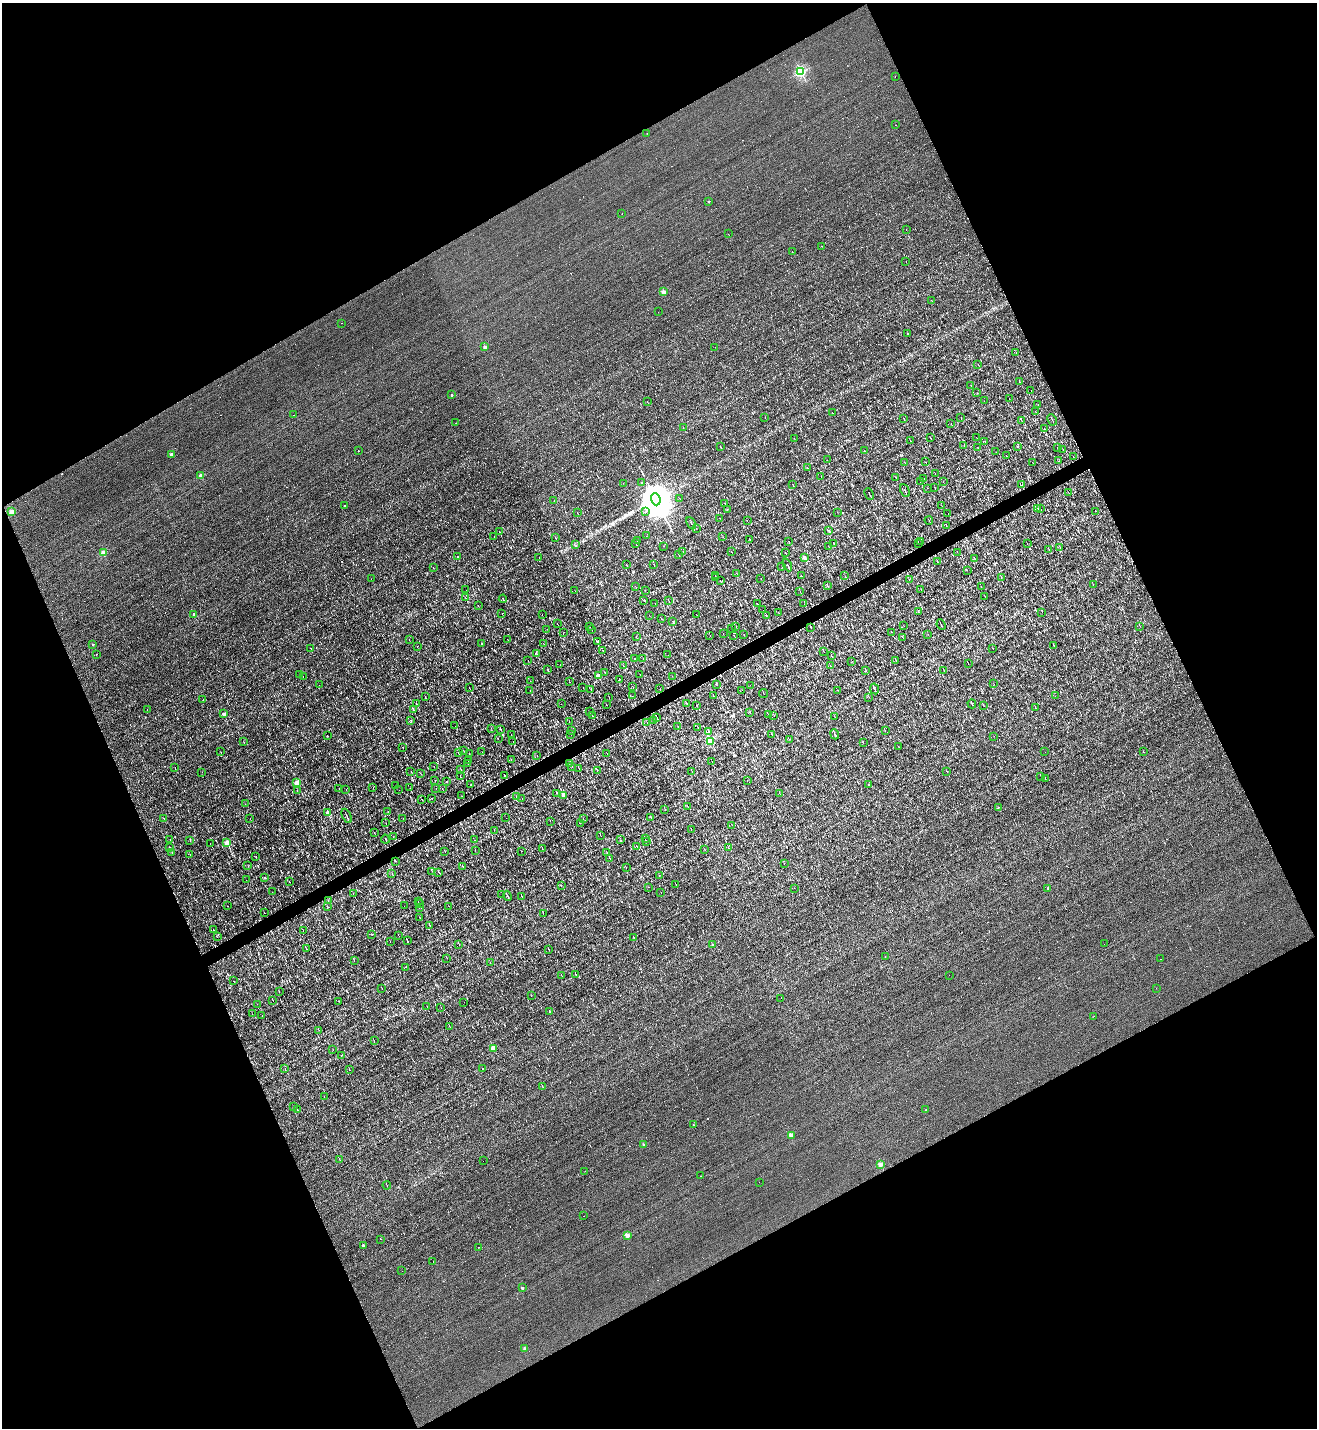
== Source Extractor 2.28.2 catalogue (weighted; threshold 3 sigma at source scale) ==
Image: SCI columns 283-5539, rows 1-5701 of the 5685 x 5701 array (HDU 1 of 3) = the unmasked area's bounding box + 8 px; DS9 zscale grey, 4 x 4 block average (1 PNG px = mean of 4 x 4 image px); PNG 1319 x 1430 px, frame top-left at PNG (2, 3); each listed source drawn as its Kron ellipse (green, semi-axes under 4 px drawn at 4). Shown black and unused: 46% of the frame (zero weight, under 3 of 4 exposures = <1% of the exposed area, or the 3 px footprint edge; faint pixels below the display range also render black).
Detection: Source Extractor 2.28.2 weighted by HDU 2 'WHT'. Background 0.00267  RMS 0.039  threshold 0.177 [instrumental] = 3 sigma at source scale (4.5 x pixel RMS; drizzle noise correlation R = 1.50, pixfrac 1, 0.05/0.05 arcsec/px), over >= 5 px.
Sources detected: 847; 2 too faint to see at this stretch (4 x 4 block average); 126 cosmic-ray / hot-pixel residue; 1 long thin detection or spike segment (spike, bleed or trail) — neither listed nor drawn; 11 coinciding with a brighter row at this scale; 5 inside a brighter listed object's ellipse — not listed separately; of the other 702, all 500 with FLUX_AUTO >= 3.67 (the completeness limit of this list) listed and drawn (202 fainter detections not listed), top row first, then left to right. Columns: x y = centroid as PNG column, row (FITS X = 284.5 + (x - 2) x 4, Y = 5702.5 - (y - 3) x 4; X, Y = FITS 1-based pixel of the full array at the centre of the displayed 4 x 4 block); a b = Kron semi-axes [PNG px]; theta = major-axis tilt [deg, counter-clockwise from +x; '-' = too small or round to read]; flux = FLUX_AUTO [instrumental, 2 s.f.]
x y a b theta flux
801 72 2 2 - 3000
895 76 2 2 - 17
895 125 2 2 - 28
647 133 2 2 - 5.2
709 201 2 2 - 64
622 214 2 2 - 14
906 229 2 2 - 39
728 234 2 2 - 83
822 246 2 2 - 19
792 252 2 2 - 5.3
906 261 2 2 - 8.9
663 292 2 2 - 370
932 301 3 2 - 7.2
658 312 2 2 - 23
341 323 2 2 - 5.6
907 334 2 2 - 25
485 347 2 2 - 230
715 347 2 2 - 26
1016 352 2 2 - 7.3
978 364 3 2 - 8.7
1019 381 2 2 - 7
971 385 2 2 - 6.7
1031 391 2 2 - 20
977 393 2 2 - 4
451 395 2 2 - 38
1009 398 2 2 - 11
984 401 2 2 - 4.3
647 402 2 2 - 5.3
1038 404 2 2 - 4.3
1036 412 2 2 - 3.8
833 413 2 2 - 10
294 415 2 2 - 7.1
765 417 2 2 - 5.2
904 418 3 2 - 9
961 418 2 2 - 5.9
1021 420 2 2 - 11
1052 420 6 2 -63 19
456 423 2 2 - 14
951 423 2 2 - 6.9
683 427 2 2 - 5
1044 428 2 2 - 4
794 438 2 2 - 3.9
930 438 3 2 - 11
977 438 2 2 - 4.3
910 440 2 2 - 5.9
985 441 2 2 - 5.5
720 446 2 2 - 5.2
964 446 2 2 - 4.8
1018 446 2 2 - 24
977 447 2 2 - 5.9
1057 448 2 2 - 7.9
1063 449 3 2 - 8.2
358 451 2 2 - 11
864 451 2 2 - 4.3
996 452 2 2 - 5.5
172 454 2 2 - 310
1006 455 2 2 - 4.7
1073 457 2 2 - 9.1
827 460 2 2 - 4.8
1059 461 2 2 - 4.6
904 462 2 2 - 3.9
925 462 2 2 - 7.6
1032 462 2 2 - 6.7
808 468 4 2 - 12
935 474 2 2 - 4
201 476 2 2 - 350
821 476 2 2 - 4.1
895 477 2 2 - 6.5
924 478 2 2 - 5.9
920 482 2 2 - 7.3
943 482 2 2 - 4.1
623 483 2 2 - 8.3
642 483 2 2 - 30
792 484 2 2 - 4
1021 485 3 2 - 19
934 487 2 2 - 4.2
927 488 2 2 - 9.5
905 490 7 2 -65 38
1068 492 2 2 - 4.7
869 494 6 2 -64 34
679 498 2 2 - 5
656 499 6 4 -69 100000
554 500 2 2 - 3.8
725 503 2 2 - 14
344 505 2 2 - 32
941 505 2 2 - 4.1
1038 508 2 2 - 8.3
1040 508 4 2 - 21
727 510 2 2 - 8.4
1096 511 2 2 - 4.7
12 512 2 2 - 590
577 512 2 2 - 4.3
645 512 2 2 - 16
837 512 2 2 - 4.5
948 514 2 2 - 4.5
720 518 2 2 - 5.3
747 520 2 2 - 3.8
929 520 4 2 - 14
691 523 6 2 -64 37
946 526 2 2 - 7
696 528 2 2 - 4.7
829 530 2 2 - 9.8
499 532 2 2 - 6.9
646 536 2 2 - 5.5
494 537 2 2 - 4.5
723 537 2 2 - 4.5
556 538 2 2 - 6.4
750 539 3 2 - 13
637 541 2 2 - 6.1
789 541 2 2 - 5.8
921 542 2 2 - 6.2
636 543 3 2 - 12
833 543 2 2 - 14
919 543 2 2 - 4
1027 544 2 2 - 5.5
576 545 2 2 - 4.9
663 546 2 2 - 3.7
828 546 2 2 - 5.5
1060 547 2 2 - 5
1049 549 2 2 - 6.5
683 551 2 2 - 15
731 551 2 2 - 7.5
957 552 2 2 - 5.2
103 553 2 2 - 780
785 553 3 2 - 15
679 554 2 2 - 9.1
458 556 2 2 - 7.4
539 557 2 2 - 4.2
804 557 2 2 - 260
975 559 3 2 - 10
937 561 2 2 - 12
626 565 2 2 - 5
654 565 3 2 - 7.2
787 565 7 2 -65 27
433 567 2 2 - 5.7
782 567 2 2 - 6.7
967 570 2 2 - 4.4
736 573 2 2 - 5.9
715 575 2 2 - 8.5
801 575 3 2 - 12
845 576 2 2 - 7.1
715 577 2 2 - 4.1
1001 577 3 2 - 8.5
761 578 2 2 - 4
371 579 2 2 - 4.9
909 580 2 2 - 4.6
720 581 2 2 - 4.5
1093 585 2 2 - 6
827 586 2 2 - 6.9
981 586 2 2 - 7.5
636 587 2 2 - 4.5
921 589 2 2 - 6.6
466 590 2 2 - 17
645 590 2 2 - 3.9
575 591 2 2 - 5
800 592 2 2 - 6
985 596 2 2 - 4.5
465 597 2 2 - 5.5
503 599 4 2 - 19
644 600 2 2 - 8.1
668 600 3 2 - 9.2
655 603 2 2 - 4
757 604 2 2 - 6.5
804 604 2 2 - 4.6
478 606 2 2 - 4.4
763 610 2 2 - 4.1
778 612 2 2 - 5.2
918 612 2 2 - 8.8
1042 612 2 2 - 6
502 613 2 2 - 6.8
194 614 2 2 - 230
696 614 2 2 - 3.9
542 615 2 2 - 4.5
649 615 2 2 - 4.6
766 615 3 2 - 16
661 618 2 2 - 7.5
672 621 2 2 - 13
557 624 3 2 - 9.4
941 625 5 2 - 26
589 626 2 2 - 6.4
736 626 2 2 - 7.1
904 626 2 2 - 4.8
1140 626 2 2 - 8.6
811 627 2 2 - 7.8
731 628 3 2 - 12
547 629 2 2 - 13
591 629 2 2 - 8.4
564 632 2 2 - 3.9
892 632 2 2 - 3.9
723 634 2 2 - 6.3
744 634 2 2 - 3.8
928 634 2 2 - 4.1
710 635 2 2 - 4.8
734 635 2 2 - 6.4
636 637 2 2 - 4.7
903 638 2 2 - 5.3
508 639 2 2 - 3.9
409 640 2 2 - 5.9
597 642 2 2 - 130
482 643 2 2 - 36
543 643 2 2 - 4
93 644 2 2 - 40
417 646 2 2 - 11
1054 646 2 2 - 7.5
993 648 2 2 - 5.2
311 649 3 2 - 7.8
603 651 2 2 - 8
824 651 2 2 - 4.6
536 653 3 2 - 9
96 654 2 2 - 57
668 655 2 2 - 4.5
831 656 3 2 - 12
634 658 2 2 - 5.2
643 659 2 2 - 8.4
896 660 2 2 - 4.7
528 661 2 2 - 5.1
852 661 2 2 - 3.7
968 663 2 2 - 7.6
560 665 2 2 - 3.9
623 666 2 2 - 5.1
830 666 2 2 - 5.4
548 670 2 2 - 11
866 671 4 2 - 9
944 671 3 2 - 12
605 672 2 2 - 5.9
640 674 2 2 - 4.1
300 675 2 2 - 9.1
598 675 2 2 - 470
672 676 2 2 - 4
303 677 2 2 - 11
619 680 2 2 - 5.3
530 681 2 2 - 4.4
570 682 2 2 - 4.8
994 684 2 2 - 22
319 685 2 2 - 5.9
717 685 2 2 - 5.4
750 685 2 2 - 3.9
633 686 2 2 - 5.6
583 687 2 2 - 4.4
469 688 4 2 - 16
660 689 2 2 - 4.1
875 689 5 2 - 33
591 690 2 2 - 6.3
742 690 2 2 - 9.6
838 690 2 2 - 4.6
530 691 2 2 - 13
763 693 4 2 - 8.6
632 696 2 2 - 5.2
713 696 2 2 - 8.1
1055 696 2 2 - 4
425 697 2 2 - 5.6
869 697 2 2 - 5.6
609 698 2 2 - 4.7
203 700 2 2 - 15
416 703 4 2 - 18
686 703 3 2 - 26
561 704 2 2 - 3.7
606 704 2 2 - 7.6
972 704 4 2 - 13
697 706 2 2 - 8
983 706 2 2 - 4
1036 708 2 2 - 4.6
413 709 4 2 - 25
147 710 2 2 - 24
590 711 2 2 - 9.2
750 712 2 2 - 7.9
223 714 2 2 - 300
768 715 2 2 - 4
592 716 3 2 - 11
774 716 2 2 - 3.8
657 717 4 2 - 24
835 717 2 2 - 4.5
411 720 2 2 - 4.4
569 721 2 2 - 3.8
654 721 2 2 - 4.7
647 722 2 2 - 5.3
455 726 2 2 - 6.2
678 727 2 2 - 4.6
491 728 2 2 - 5.6
698 728 2 2 - 7.6
501 730 2 2 - 7.9
571 731 2 2 - 6.6
709 731 2 2 - 5.9
885 731 2 2 - 4.1
570 734 2 2 - 3.7
772 734 2 2 - 5.1
835 734 5 2 - 30
511 735 2 2 - 5.1
327 736 2 2 - 4.5
994 736 2 2 - 10
498 738 2 2 - 4.1
789 739 2 2 - 3.8
513 741 2 2 - 5.5
710 741 2 2 - 1900
244 742 2 2 - 5.3
863 742 2 2 - 6.3
898 746 2 2 - 3.8
403 748 2 2 - 6.9
463 750 2 2 - 4
221 752 2 2 - 7
482 752 2 2 - 5.6
1045 752 2 2 - 14
1144 752 2 2 - 5.4
458 753 2 2 - 6.6
607 753 2 2 - 5.1
469 754 4 2 - 18
537 755 2 2 - 3.9
511 760 2 2 - 5.1
468 761 2 2 - 4.2
712 762 2 2 - 6
570 763 2 2 - 6.9
468 764 2 2 - 4.4
434 767 2 2 - 6.2
572 767 2 2 - 8.1
175 768 3 2 - 10
579 768 3 2 - 8
461 769 3 2 - 18
597 770 2 2 - 8.1
411 771 2 2 - 7.3
692 771 2 2 - 5.4
947 771 2 2 - 4.1
202 772 2 2 - 18
420 773 2 2 - 5.1
504 775 3 2 - 47
460 776 3 2 - 23
1041 776 3 2 - 13
1045 779 2 2 - 5.7
435 781 2 2 - 17
447 781 2 2 - 30
747 781 2 2 - 3.9
297 783 2 2 - 850
868 784 2 2 - 77
470 785 2 2 - 4.8
396 786 3 2 - 6.5
373 787 2 2 - 5.2
410 788 2 2 - 3.7
442 788 2 2 - 7.5
339 789 2 2 - 5.6
436 789 2 2 - 4.2
297 790 2 2 - 5.3
346 790 2 2 - 4.2
399 790 2 2 - 4.1
556 793 2 2 - 6.6
780 794 2 2 - 4
563 795 2 2 - 350
462 796 2 2 - 4.4
516 797 2 2 - 5.4
432 798 2 2 - 6.1
522 798 2 2 - 3.9
422 799 2 2 - 6
245 804 2 2 - 6.7
688 807 2 2 - 3.8
998 807 2 2 - 14
665 809 2 2 - 4
388 811 2 2 - 12
328 812 2 2 - 490
347 816 7 2 -65 47
651 817 2 2 - 6.1
164 818 2 2 - 4.2
250 818 2 2 - 4
403 818 2 2 - 4.6
506 818 2 2 - 4.4
583 818 2 2 - 4.5
550 821 2 2 - 7.5
386 823 2 2 - 5.4
580 823 2 2 - 4
732 825 2 2 - 4.5
691 829 3 2 - 8.2
494 830 2 2 - 4.8
374 833 3 2 - 5.8
601 836 2 2 - 5.8
393 837 2 2 - 5.3
170 839 2 2 - 12
385 839 4 2 - 12
645 839 3 2 - 9.6
474 840 2 2 - 5.5
621 840 2 2 - 6.9
190 841 2 2 - 4.4
646 841 2 2 - 7
227 842 2 2 - 830
210 843 2 2 - 4
637 846 2 2 - 5.3
170 847 2 2 - 160
728 848 2 2 - 7.8
542 849 2 2 - 8.7
475 850 2 2 - 4.4
704 850 2 2 - 3.9
445 851 2 2 - 5.2
522 851 2 2 - 4.5
607 852 3 2 - 9
172 853 2 2 - 4.7
190 855 2 2 - 5.4
256 856 2 2 - 4.3
610 859 3 2 - 15
396 861 2 2 - 5.1
784 864 2 2 - 4.3
248 866 2 2 - 4
463 866 2 2 - 6.1
626 868 2 2 - 4.3
432 871 2 2 - 5.4
438 872 2 2 - 4.3
392 874 3 2 - 5.4
659 876 2 2 - 4.7
265 877 2 2 - 17
246 880 2 2 - 6.9
289 882 2 2 - 6.6
676 884 2 2 - 8.4
561 885 2 2 - 6.2
648 887 2 2 - 4.3
794 888 2 2 - 3.9
1048 888 2 2 - 88
272 892 2 2 - 3.8
353 893 2 2 - 4.2
661 893 2 2 - 3.9
502 894 2 2 - 6.5
507 896 5 2 - 21
522 896 2 2 - 11
328 901 2 2 - 4.8
418 902 2 2 - 4.2
420 904 2 2 - 6.3
227 906 2 2 - 9.9
404 906 2 2 - 3.8
449 906 2 2 - 5.7
328 907 3 2 - 8.5
419 908 2 2 - 4.1
264 913 2 2 - 8.7
543 913 2 2 - 7.7
419 917 2 2 - 5.3
430 925 3 2 - 8.1
213 930 2 2 - 25
303 931 2 2 - 5.1
371 934 2 2 - 5.9
398 935 2 2 - 4.3
217 937 2 2 - 5.6
634 937 2 2 - 4.5
390 941 2 2 - 4.9
407 941 3 2 - 13
1104 944 2 2 - 14
459 945 2 2 - 11
712 945 2 2 - 40
306 949 2 2 - 7.7
549 950 3 2 - 8.9
885 956 2 2 - 12
447 958 2 2 - 5.3
1161 959 2 2 - 4.4
354 961 2 2 - 4.8
490 963 2 2 - 3.9
406 967 2 2 - 8.7
576 974 2 2 - 12
949 975 2 2 - 14
562 976 3 2 - 8
233 981 2 2 - 4.2
382 988 2 2 - 4.5
1156 988 2 2 - 3.8
279 992 2 2 - 7.4
531 996 2 2 - 5
781 998 2 2 - 5.6
273 1000 2 2 - 9.4
339 1001 2 2 - 8.1
464 1002 2 2 - 4.9
257 1004 2 2 - 3.9
427 1007 2 2 - 5.7
441 1008 2 2 - 4.9
550 1012 2 2 - 82
252 1014 2 2 - 4.1
262 1016 2 2 - 5.9
1094 1016 2 2 - 4.3
450 1027 3 2 - 13
319 1030 2 2 - 5.1
374 1041 2 2 - 5
493 1049 2 2 - 570
333 1050 2 2 - 5.9
341 1055 2 2 - 9.7
482 1068 2 2 - 110
285 1069 2 2 - 4.6
349 1070 2 2 - 8.4
543 1087 4 2 - 15
324 1097 2 2 - 3.9
293 1106 2 2 - 4.2
297 1110 2 2 - 4.1
926 1110 2 2 - 6.7
693 1125 2 2 - 21
791 1135 2 2 - 350
644 1145 2 2 - 220
340 1160 3 2 - 15
484 1161 2 2 - 16
880 1165 2 2 - 460
585 1171 2 2 - 4.5
700 1176 2 2 - 4.6
759 1182 2 2 - 4.4
387 1185 4 2 - 21
584 1216 2 2 - 14
627 1235 2 2 - 380
381 1239 2 2 - 21
363 1245 2 2 - 95
479 1247 2 2 - 4.9
433 1262 2 2 - 4.3
402 1271 2 2 - 43
522 1288 2 2 - 130
525 1348 2 2 - 220
Diffuse or blended objects may show on this block-average render without a row.